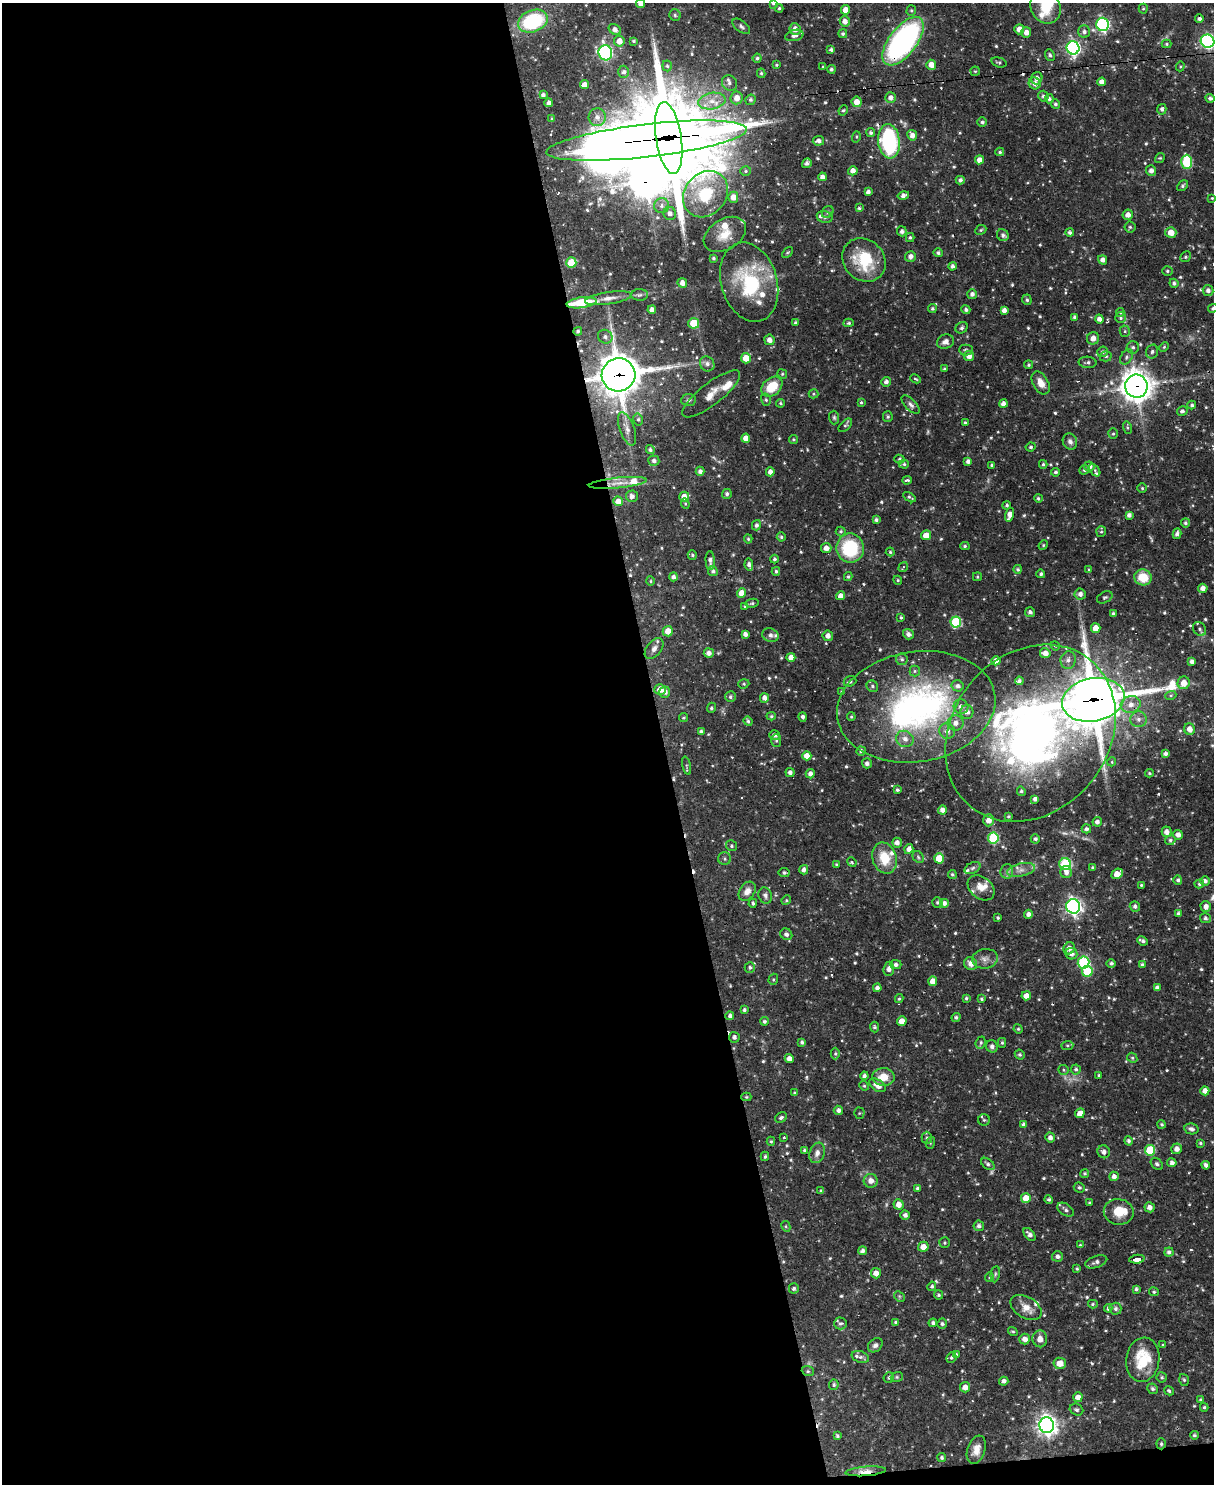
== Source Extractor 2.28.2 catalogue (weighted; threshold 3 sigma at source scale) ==
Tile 9 of 4 x 3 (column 1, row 3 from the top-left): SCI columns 1-1212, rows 247-1728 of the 4846 x 4826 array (HDU 1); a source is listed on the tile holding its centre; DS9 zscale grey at full resolution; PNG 1216 x 1486 px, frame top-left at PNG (2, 3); each listed source drawn as its Kron ellipse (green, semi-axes under 4 px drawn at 4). Shown black and unused: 55% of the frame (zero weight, under 2 of 3 exposures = <1% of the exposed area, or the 3 px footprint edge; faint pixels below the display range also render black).
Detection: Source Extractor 2.28.2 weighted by HDU 2 'WHT'; one run over the whole footprint, this tile lists its part. Background 0.0695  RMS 0.0028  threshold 0.0127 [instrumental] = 3 sigma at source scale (4.5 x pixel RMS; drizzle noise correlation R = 1.50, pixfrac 1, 0.05/0.05 arcsec/px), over >= 5 px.
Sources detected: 691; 6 too faint to see at this stretch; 3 inside a brighter object's white glare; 13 cosmic-ray / hot-pixel residue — neither listed nor drawn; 28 inside a brighter listed object's ellipse — not listed separately; of the other 641, all 500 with FLUX_AUTO >= 0.338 (the completeness limit of this list) listed and drawn (141 fainter detections not listed), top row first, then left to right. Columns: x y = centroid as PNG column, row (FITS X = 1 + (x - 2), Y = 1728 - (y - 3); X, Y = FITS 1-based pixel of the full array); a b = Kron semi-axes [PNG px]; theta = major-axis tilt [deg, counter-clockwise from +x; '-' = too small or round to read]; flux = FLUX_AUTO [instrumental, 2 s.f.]
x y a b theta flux
773 3 4 3 - 0.41
641 4 4 4 - 1.5
1045 7 17 14 -59 6.9
779 8 4 4 - 0.4
1143 9 5 4 - 0.37
845 10 5 4 - 2.9
911 10 5 5 - 0.43
675 15 6 5 - 0.57
1199 19 4 4 - 0.85
533 21 15 11 21 23
845 21 5 5 - 1.6
1102 24 7 6 - 50
741 26 10 5 -38 0.8
795 29 6 5 - 2.2
1019 29 5 5 - 2.1
615 30 6 5 - 1.5
1026 32 5 5 - 1.6
1084 32 6 6 - 1
843 34 4 4 - 0.57
794 35 9 5 13 1.1
619 41 5 5 - 2.5
634 41 4 3 - 0.52
903 41 28 14 52 74
1208 41 7 6 - 61
1167 44 5 4 - 0.4
1073 48 7 6 - 63
831 50 4 3 - 0.7
605 53 7 7 - 55
1050 55 6 5 - 0.67
757 58 4 4 - 0.53
999 62 8 4 -16 0.51
777 65 4 4 - 0.39
931 65 5 5 - 2.4
667 66 5 4 - 0.5
1180 66 5 4 - 0.34
823 67 3 3 - 0.42
831 69 4 4 - 0.63
975 71 5 4 - 0.36
624 72 6 5 - 1
761 73 5 4 - 0.45
1037 78 6 5 - 1.4
1102 82 4 4 - 1.7
729 83 8 7 - 0.89
1035 83 6 5 - 1.4
584 85 4 4 - 2.2
543 95 4 4 - 0.85
1043 96 5 5 - 0.63
890 97 5 5 - 1.4
737 98 6 6 - 2.4
1210 98 5 4 - 0.78
1049 99 4 4 - 0.53
751 100 5 5 - 0.72
712 101 14 8 10 3
857 102 5 5 - 2.3
549 103 4 4 - 1.1
1055 104 5 4 - 0.53
1162 109 5 4 - 0.9
843 110 5 4 - 0.4
597 117 9 8 - 1.8
552 119 3 3 - 0.42
982 122 5 4 - 0.53
871 133 4 4 - 0.63
912 135 5 4 - 1.7
856 137 6 4 74 0.38
669 138 36 13 -81 1300
646 141 101 16 7 1000
818 141 6 5 - 1.1
889 141 17 11 -83 33
1000 152 4 3 - 0.54
1160 158 5 4 - 0.38
980 160 4 4 - 2.2
1187 162 7 5 89 20
807 163 5 4 - 1
746 171 5 4 - 0.5
853 171 5 4 - 1.8
1151 171 5 5 - 1.3
822 177 4 4 - 1.3
960 180 4 4 - 0.8
1182 186 6 4 42 0.55
868 192 4 4 - 0.97
705 194 25 20 52 13
903 195 6 4 14 1.1
733 197 5 5 - 2.2
1212 198 4 4 - 0.38
661 206 7 7 - 1.2
859 208 4 3 - 0.45
828 212 6 5 - 0.69
670 213 6 6 - 1.2
1128 215 5 5 - 1.7
825 217 8 6 -16 0.75
1130 227 5 5 - 0.52
981 230 6 4 24 0.43
902 231 5 5 - 0.99
1171 232 5 5 - 2.8
1070 233 4 4 - 0.79
725 234 23 15 31 5.1
1003 235 6 5 - 0.93
910 237 4 4 - 0.43
787 252 7 4 43 0.37
938 253 5 4 - 0.74
910 256 5 5 - 1.4
1185 257 6 5 - 0.56
713 258 3 3 - 0.49
864 260 23 20 -45 13
1103 260 5 4 - 1.5
571 263 5 5 - 9
952 266 4 4 - 0.85
1167 271 5 4 - 0.39
749 282 40 28 -73 23
682 283 5 4 - 1.7
1174 283 4 4 - 0.68
1208 290 5 5 - 1.1
972 294 5 5 - 0.96
640 295 8 6 2 0.69
608 298 24 6 8 2.4
1027 300 5 5 - 0.52
581 303 15 5 8 11
1213 308 5 4 - 0.53
932 309 4 4 - 0.51
966 309 5 4 - 0.73
652 310 4 4 - 1.3
1004 310 4 4 - 1.4
1120 312 4 4 - 0.35
1075 317 4 3 - 0.77
1121 318 5 5 - 0.58
1099 319 4 4 - 1.4
694 323 5 5 - 6.6
795 323 4 4 - 0.5
849 323 5 4 - 0.52
962 328 6 5 - 0.6
578 331 4 4 - 0.49
1125 331 5 5 - 0.45
605 337 7 6 - 0.97
1093 338 6 6 - 1.8
769 340 5 5 - 1.8
945 342 8 7 - 1.4
1133 347 6 6 - 0.76
1164 347 5 4 - 0.36
966 350 7 5 0 0.56
1152 351 7 6 - 0.7
1102 352 5 5 - 0.7
969 356 5 5 - 1.9
1106 356 6 5 - 0.63
1126 357 8 5 56 0.8
746 358 5 5 - 4
1088 362 9 6 -3 0.73
707 364 8 7 - 1.2
1028 365 4 4 - 0.42
944 369 3 3 - 0.36
782 374 5 4 - 0.36
619 375 17 16 - 700
915 379 5 3 - 0.35
886 382 5 4 - 1.1
1041 383 12 7 -60 2.7
1136 386 11 11 - 370
772 387 12 8 40 7.1
711 394 35 11 38 4.1
814 394 5 4 - 0.39
689 400 8 6 5 0.73
766 400 6 5 - 0.49
861 402 3 3 - 0.35
781 403 4 3 - 0.41
1003 404 4 4 - 1.4
910 405 11 5 -46 1
1192 405 4 4 - 0.67
1182 411 5 5 - 0.8
834 417 7 5 -88 0.52
888 417 5 5 - 0.45
638 419 6 4 -78 0.57
965 423 3 3 - 0.5
845 425 8 5 45 0.48
1127 428 6 4 -71 0.42
627 429 17 7 -70 1.9
1113 434 5 4 - 0.41
746 438 4 4 - 2.2
793 439 4 4 - 0.4
1070 441 8 7 - 1.2
1031 447 5 4 - 0.47
650 450 4 4 - 0.63
899 459 5 4 - 0.42
654 461 5 5 - 0.97
968 461 4 4 - 1.1
904 464 5 4 - 0.51
1043 464 4 3 - 0.42
992 465 4 3 - 0.44
1089 466 5 5 - 1.4
1084 470 5 4 - 0.56
1095 470 7 4 -51 0.5
700 471 4 4 - 0.99
770 472 4 4 - 1.5
1056 472 4 3 - 0.55
907 480 5 3 - 0.46
618 483 29 5 6 2.7
1142 488 4 4 - 0.37
727 494 5 5 - 0.69
632 496 6 6 - 1.1
684 497 5 5 - 2.4
909 497 7 4 -33 0.52
1038 498 4 4 - 0.53
618 501 5 4 - 2.2
685 504 5 4 - 0.4
1007 505 4 4 - 0.49
1010 515 7 4 73 2.1
1129 515 4 4 - 1
876 520 4 4 - 0.64
1185 523 5 4 - 0.65
756 525 5 4 - 0.81
841 531 5 5 - 0.47
1101 532 5 5 - 0.44
1177 534 5 4 - 0.97
926 535 5 4 - 3.3
781 537 4 4 - 0.51
748 539 4 4 - 0.36
1043 545 5 4 - 0.36
965 546 4 4 - 0.42
826 548 5 5 - 1.8
850 548 15 14 - 17
890 552 4 4 - 0.37
692 555 5 4 - 0.48
774 559 4 4 - 0.65
710 561 9 4 -87 1.1
749 565 6 4 -80 1.2
903 567 5 3 - 0.37
1018 569 4 4 - 0.61
1089 570 4 4 - 0.36
713 571 5 4 - 0.77
776 571 4 3 - 0.49
1041 574 4 4 - 0.5
673 577 4 4 - 0.99
848 577 4 3 - 0.42
977 577 4 4 - 0.42
1143 577 9 8 - 6.6
898 580 4 4 - 0.34
650 581 4 4 - 0.34
1203 588 5 4 - 1.6
742 593 5 4 - 3.3
1080 594 5 5 - 1.3
841 596 4 4 - 1.8
1105 597 8 5 27 0.57
752 603 6 4 10 0.46
745 606 4 4 - 0.56
1030 612 5 4 - 0.82
1113 614 4 3 - 0.75
901 617 4 3 - 0.35
956 622 5 5 - 19
1096 628 5 4 - 3.2
1200 629 7 6 - 0.83
668 631 5 5 - 2.9
745 634 4 4 - 1.1
908 634 5 5 - 1.1
770 635 8 6 -19 0.99
828 636 5 5 - 1.5
1055 646 5 4 - 0.34
654 649 12 7 50 1.5
709 653 5 5 - 1.4
1045 653 5 5 - 2
791 657 4 4 - 2.4
902 659 6 5 - 0.68
1068 660 9 7 81 1.4
996 661 4 4 - 2.1
1192 661 4 4 - 1
915 671 5 5 - 0.5
850 681 6 5 - 0.84
1019 681 4 3 - 0.75
1184 683 6 6 - 3
744 684 5 4 - 0.38
872 686 6 5 - 0.61
958 686 6 5 - 1.1
660 689 5 5 - 2.8
665 692 5 5 - 1.5
842 692 4 3 - 0.39
1171 695 5 3 - 0.36
730 697 5 5 - 0.63
764 698 5 4 - 1.5
1093 700 31 21 11 1100
1131 704 10 8 17 2.4
916 707 80 55 9 81
961 707 7 7 - 1.5
711 708 5 4 - 0.54
967 712 7 6 - 1.4
771 716 4 4 - 0.37
803 717 5 3 - 0.84
851 717 4 3 - 0.37
684 718 5 4 - 0.38
1138 719 8 8 - 1.4
748 721 5 4 - 0.57
956 723 8 7 - 1.8
1189 729 6 5 - 1.9
947 731 8 7 - 1.7
701 732 4 4 - 0.9
1030 733 95 78 51 170
775 735 5 5 - 1.2
905 739 9 8 - 2
776 741 6 5 - 0.58
861 751 5 4 - 0.9
1165 754 4 3 - 0.82
807 756 4 4 - 3.1
1112 762 4 4 - 0.38
867 763 5 5 - 0.92
687 766 9 3 -77 0.45
790 772 4 4 - 0.98
1149 773 4 3 - 0.34
810 774 4 4 - 1.4
897 790 3 3 - 0.53
1021 791 5 4 - 0.52
1035 799 4 4 - 1.1
942 810 4 4 - 1.5
1009 816 3 3 - 0.37
989 820 6 5 - 2.1
1097 822 5 4 - 1.1
1086 829 4 4 - 0.92
1167 832 5 5 - 1.5
1178 835 5 5 - 1.4
993 838 5 5 - 21
1035 839 4 4 - 0.76
1170 840 5 5 - 0.58
897 843 5 5 - 1.5
732 846 5 5 - 0.47
909 849 5 4 - 1.4
918 857 6 5 - 0.48
884 858 16 12 -74 7.3
939 858 5 5 - 4
724 859 6 6 - 0.67
852 862 5 4 - 0.46
1065 864 6 6 - 25
836 865 4 3 - 0.43
1093 867 4 4 - 0.46
973 868 8 5 27 0.76
804 870 5 4 - 1
1021 870 14 6 13 1.9
1007 871 7 6 - 0.83
1066 872 6 5 - 1.3
784 873 5 4 - 0.66
952 874 4 4 - 0.44
1117 874 6 4 40 2.8
1178 880 4 4 - 0.64
1205 881 5 5 - 0.97
1199 884 5 4 - 0.45
1141 885 4 4 - 0.37
981 888 15 10 -40 2.9
747 891 10 7 56 2
765 895 8 6 -72 0.85
786 900 5 4 - 0.37
937 902 5 5 - 0.51
753 903 4 4 - 0.55
944 903 5 5 - 1.3
1073 906 7 7 - 100
1135 906 5 5 - 0.78
1206 906 5 5 - 1.5
1028 914 4 4 - 1.1
1178 914 4 4 - 0.82
998 918 3 3 - 0.45
1205 918 5 5 - 0.78
786 934 6 5 - 0.82
1142 941 5 3 - 0.87
1069 948 6 5 - 1.7
1071 954 6 5 - 1.4
985 959 13 9 8 1.9
1083 963 6 6 - 30
1111 963 4 4 - 0.71
971 964 7 6 - 2.2
896 965 6 4 0 0.9
1142 965 4 3 - 0.59
750 967 5 5 - 0.61
889 969 7 5 83 1.4
1087 971 5 5 - 10
773 979 6 4 70 0.4
933 981 5 4 - 2.8
877 988 4 4 - 1.1
1157 988 4 4 - 1.2
1026 996 5 4 - 2.4
966 998 3 3 - 0.43
899 999 4 3 - 0.39
982 999 4 4 - 0.49
744 1010 3 3 - 0.59
730 1016 4 4 - 0.81
956 1017 4 4 - 0.54
764 1021 4 4 - 0.64
902 1021 5 4 - 2.7
874 1027 5 4 - 0.57
1018 1029 5 4 - 0.37
734 1037 5 5 - 0.96
802 1042 4 3 - 0.66
981 1043 6 5 - 0.58
1002 1043 5 4 - 0.41
1067 1045 6 3 7 0.34
992 1046 6 5 - 1.1
835 1054 6 4 -90 0.46
1020 1055 5 4 - 0.49
1132 1058 5 4 - 0.47
789 1059 4 4 - 1.6
1076 1069 5 5 - 0.63
1064 1070 5 5 - 0.41
1099 1075 3 3 - 0.38
864 1076 4 4 - 0.9
883 1077 11 9 -3 4
877 1085 9 5 -33 2.4
864 1086 5 4 - 0.36
1205 1091 4 4 - 2
795 1093 4 4 - 0.48
746 1097 5 4 - 0.35
838 1110 5 4 - 0.92
859 1113 5 5 - 0.36
1080 1113 5 4 - 2.5
781 1118 6 4 33 0.64
984 1120 6 5 - 0.5
1161 1124 4 4 - 0.48
1023 1125 4 4 - 0.81
1191 1129 7 5 -11 0.79
1050 1137 5 4 - 1.2
784 1138 3 3 - 0.41
927 1138 6 5 - 0.58
771 1141 4 4 - 0.37
1129 1141 5 4 - 0.73
930 1143 6 4 72 0.35
1200 1143 3 3 - 0.4
1177 1149 5 5 - 1.6
804 1150 4 4 - 0.45
1150 1150 5 5 - 13
1104 1152 6 6 - 1.2
817 1153 10 7 71 1.5
765 1156 4 3 - 0.46
1172 1163 4 4 - 1.1
988 1164 7 5 -40 0.76
1157 1164 7 5 -44 0.7
1206 1165 4 4 - 0.91
1085 1173 4 4 - 0.53
1114 1176 4 4 - 1.3
871 1181 7 7 - 1.9
1079 1187 6 5 - 0.65
917 1188 3 3 - 0.49
821 1191 3 3 - 0.48
1026 1198 5 5 - 3.4
1049 1199 4 4 - 0.63
1089 1203 3 3 - 0.36
898 1204 5 5 - 1.9
1150 1207 5 5 - 1.4
1066 1210 9 5 -35 0.92
1119 1212 15 13 -11 5.6
905 1215 4 4 - 0.99
786 1226 5 4 - 0.38
979 1226 5 5 - 0.91
1030 1234 7 4 -50 1.4
945 1243 5 5 - 0.39
1080 1245 3 3 - 0.34
923 1247 5 5 - 2.4
863 1251 4 4 - 0.9
1169 1252 5 4 - 0.9
1057 1256 5 5 - 1
1137 1259 7 3 7 9.9
1096 1262 11 6 19 1.1
1077 1269 3 3 - 0.43
876 1273 5 5 - 2.1
995 1274 8 4 82 0.5
989 1277 5 4 - 0.34
932 1286 4 4 - 0.54
794 1288 5 5 - 0.57
1136 1289 4 3 - 0.69
1154 1292 5 4 - 0.39
939 1295 4 4 - 0.47
899 1296 6 4 -46 0.42
1093 1304 5 4 - 0.38
1026 1307 17 10 -31 3
1108 1308 4 4 - 0.7
1115 1309 6 6 - 0.9
896 1322 4 4 - 0.52
840 1323 6 6 - 0.64
933 1323 4 4 - 0.7
942 1324 5 4 - 0.62
1013 1331 5 4 - 0.38
1025 1339 5 5 - 1.8
1040 1339 8 7 - 2.2
875 1345 8 6 42 0.9
1163 1345 4 4 - 0.36
956 1354 4 4 - 0.34
860 1357 9 5 -19 0.89
951 1358 5 5 - 0.57
1143 1360 22 16 82 11
1060 1363 6 5 - 3.4
808 1371 6 5 - 0.49
889 1377 5 5 - 0.51
897 1377 6 4 21 0.4
1162 1377 5 5 - 0.55
1184 1380 6 4 -72 0.49
1004 1381 4 4 - 1.1
834 1385 5 5 - 0.59
965 1387 5 5 - 2.2
1152 1389 5 5 - 0.68
1169 1391 5 4 - 0.47
1078 1397 5 4 - 2.2
1200 1400 4 3 - 0.35
1204 1407 4 3 - 0.42
1076 1410 7 5 -25 0.64
1047 1425 8 7 - 170
1194 1435 4 4 - 0.51
837 1436 4 4 - 0.54
1161 1444 5 4 - 0.47
976 1450 14 9 70 2.5
942 1458 4 4 - 0.55
865 1471 20 4 4 2.4
Overlapping masked pixels (flux is a lower limit): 13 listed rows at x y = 533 21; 903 41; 669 138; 646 141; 889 141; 581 303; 578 331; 619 375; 1136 386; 1093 700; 1030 733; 784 873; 865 1471
Isophote crosses this tile's border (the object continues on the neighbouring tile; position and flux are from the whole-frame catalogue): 4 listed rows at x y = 773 3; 641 4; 1208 41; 1213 308